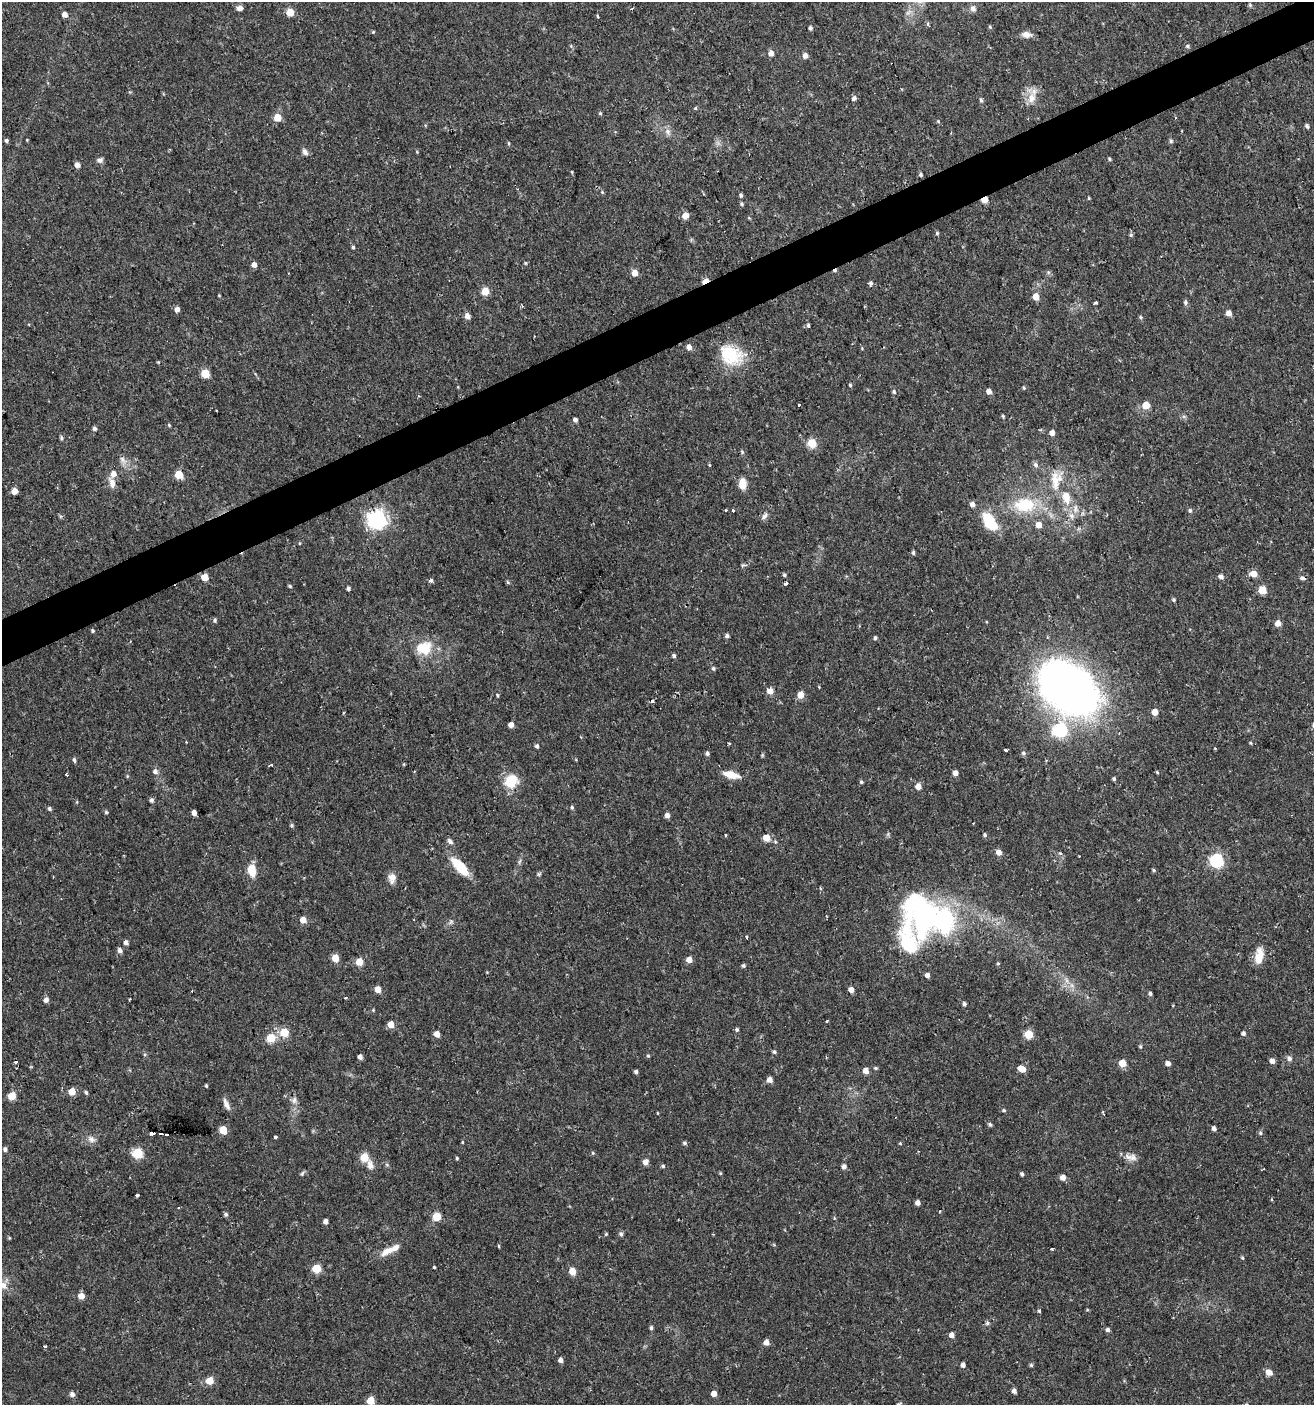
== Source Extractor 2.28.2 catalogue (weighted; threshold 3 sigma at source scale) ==
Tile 10 of 4 x 4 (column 2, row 3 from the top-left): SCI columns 1395-2706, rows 1405-2807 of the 5473 x 5614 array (HDU 1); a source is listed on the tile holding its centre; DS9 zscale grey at full resolution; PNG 1316 x 1407 px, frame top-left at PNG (2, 2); no overlay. Shown black and unused: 3% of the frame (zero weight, under 2 of 3 exposures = <1% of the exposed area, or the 3 px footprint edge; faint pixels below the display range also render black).
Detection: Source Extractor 2.28.2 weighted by HDU 2 'WHT'; one run over the whole footprint, this tile lists its part. Background 0.0254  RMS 0.0042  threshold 0.0188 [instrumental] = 3 sigma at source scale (4.5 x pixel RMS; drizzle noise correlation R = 1.50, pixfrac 1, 0.0396/0.0396 arcsec/px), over >= 5 px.
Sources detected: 287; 2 inside a brighter object's white glare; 5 cosmic-ray / hot-pixel residue — not listed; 6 inside a brighter listed object's ellipse — not listed separately; the other 274 listed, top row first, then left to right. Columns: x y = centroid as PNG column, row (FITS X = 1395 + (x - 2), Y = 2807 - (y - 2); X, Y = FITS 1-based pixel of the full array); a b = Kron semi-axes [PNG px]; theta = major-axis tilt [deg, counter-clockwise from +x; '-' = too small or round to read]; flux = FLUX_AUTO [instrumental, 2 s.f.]
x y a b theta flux
1250 5 5 4 - 0.53
239 8 5 5 - 3
973 8 8 8 - 1.6
632 9 4 2 - 0.5
290 12 5 5 - 12
64 14 4 4 - 3.2
598 16 3 3 - 0.84
990 27 5 4 - 0.48
810 28 4 4 - 0.87
373 32 4 4 - 0.46
1026 34 12 8 -5 2.6
571 46 5 3 - 0.47
1187 46 5 4 - 0.64
771 53 5 5 - 2.9
805 55 5 5 - 2.3
854 98 5 4 - 1.5
1032 98 16 11 68 4.8
981 100 6 4 -62 0.71
695 108 5 4 - 0.44
600 113 5 4 - 0.53
277 117 5 5 - 9.3
938 121 5 4 - 0.44
1307 126 5 4 - 0.84
668 132 9 7 -49 1.9
6 140 4 4 - 0.82
1171 141 5 5 - 0.75
508 143 5 3 - 0.4
305 152 9 6 -56 1.5
1109 159 4 4 - 0.53
100 160 8 6 12 1.3
77 165 4 4 - 2.7
921 175 4 4 - 0.72
602 192 5 4 - 0.55
741 195 5 4 - 0.74
1089 198 5 3 - 0.39
985 200 5 4 - 5.8
742 204 5 4 - 0.7
685 215 5 5 - 5.3
749 218 5 3 - 0.35
937 233 5 5 - 0.59
1131 235 6 5 - 0.63
353 247 4 3 - 0.7
525 263 5 4 - 0.46
254 264 4 4 - 2.5
1048 272 6 4 -18 0.69
635 273 5 4 - 5.2
705 281 6 3 28 7.1
871 283 5 5 - 0.99
485 291 5 5 - 9.4
219 295 4 3 - 0.31
1036 297 5 5 - 5.6
1185 302 6 5 - 0.95
1095 303 5 3 - 2
522 305 3 2 - 0.81
177 309 5 4 - 2.5
1229 313 5 5 - 2.8
467 316 5 5 - 2.8
1140 317 5 4 - 0.59
808 325 5 4 - 0.66
689 347 6 5 - 2.3
732 355 26 25 - 17
158 362 4 3 - 0.36
205 373 5 5 - 16
850 385 4 4 - 0.52
1024 388 5 4 - 0.51
989 391 4 4 - 2.9
894 392 6 5 - 0.8
799 405 3 3 - 1.6
1146 405 5 5 - 9.4
216 410 2 2 - 0.3
1003 416 4 4 - 0.55
575 420 4 4 - 1.5
169 425 5 4 - 0.5
94 428 4 4 - 1.3
1052 433 5 4 - 2.5
61 438 5 4 - 0.76
812 443 5 5 - 18
123 460 14 7 -47 2.4
709 465 5 3 - 0.4
1036 465 7 5 -57 1.3
113 474 6 5 - 3.7
179 474 5 5 - 12
1056 480 29 16 82 9.9
112 483 14 7 -72 2.9
742 484 12 8 89 4.3
14 491 4 4 - 4.3
972 504 5 5 - 2.3
1025 505 25 16 1 19
1075 509 14 7 89 2.5
726 510 3 3 - 0.5
733 510 3 3 - 2
1190 510 6 5 - 0.9
765 516 10 6 63 1.4
377 519 7 7 - 200
990 522 20 12 -55 15
1039 525 5 5 - 4.8
300 543 4 3 - 0.37
913 552 5 4 - 0.77
1254 574 5 5 - 5.4
784 575 4 4 - 0.68
1221 576 5 5 - 1.6
205 577 5 5 - 8.1
1302 578 7 4 -12 0.93
431 580 5 5 - 1
508 582 6 4 -47 0.52
786 583 4 3 - 3.2
290 586 5 3 - 0.54
348 588 4 4 - 0.84
1262 590 5 5 - 15
1174 600 4 4 - 0.59
215 620 6 4 71 0.76
1278 623 5 4 - 4.9
93 631 4 4 - 0.6
727 636 5 4 - 1.1
875 638 4 4 - 0.92
424 648 19 15 24 11
674 656 5 4 - 0.89
713 668 5 5 - 0.72
1069 689 56 37 -38 310
770 691 5 5 - 3.9
497 695 4 3 - 0.45
800 695 5 5 - 6.5
652 701 3 3 - 1.3
1155 712 5 4 - 4.6
511 725 4 4 - 3
1060 730 7 6 - 58
729 743 3 3 - 0.48
1250 743 4 4 - 0.4
537 746 4 4 - 1
1006 750 4 3 - 1.4
707 753 4 4 - 1.1
1023 753 6 6 - 1
74 760 5 4 - 0.88
404 764 5 3 - 0.36
271 765 4 3 - 0.93
155 771 7 6 - 1.7
1157 772 5 3 - 0.39
955 773 4 4 - 2.6
66 775 3 3 - 2
731 775 16 7 -13 6.4
1114 779 5 4 - 0.68
511 781 16 14 48 10
861 782 5 4 - 0.67
918 786 5 5 - 3.6
151 800 6 5 - 0.97
572 807 5 4 - 0.65
49 809 5 5 - 0.75
106 812 5 4 - 0.59
194 813 4 4 - 2.8
667 815 5 4 - 2.2
292 825 5 4 - 0.59
725 835 3 3 - 0.52
985 835 5 4 - 0.75
766 837 5 5 - 7.3
450 841 9 6 -48 1.2
999 852 5 5 - 3.1
1217 860 6 6 - 68
519 861 8 3 71 0.78
460 867 22 8 -46 14
252 870 11 7 -78 7.8
1154 870 4 4 - 0.62
392 878 12 8 83 3
925 917 46 29 70 54
303 920 5 4 - 5.4
451 922 8 4 46 0.87
746 937 3 3 - 0.86
126 942 4 4 - 1.8
120 951 5 5 - 1.7
1259 956 21 10 80 5.6
335 958 5 5 - 7.9
689 960 5 5 - 4
359 962 5 5 - 8.8
998 963 4 4 - 0.45
743 966 5 5 - 0.72
927 975 4 4 - 2
1072 985 8 5 -45 1.5
378 989 5 4 - 4.6
851 990 5 4 - 2.8
1150 993 4 4 - 0.85
346 998 3 3 - 1.4
46 1000 5 4 - 2
964 1004 4 4 - 1
373 1010 4 3 - 0.4
827 1021 3 3 - 0.83
391 1024 5 5 - 5.5
737 1030 5 5 - 0.72
284 1032 5 5 - 14
1243 1033 5 4 - 1.1
437 1034 5 4 - 3.5
1029 1034 5 5 - 16
271 1038 5 5 - 15
1140 1047 6 4 -69 0.56
774 1052 5 5 - 0.79
648 1056 5 4 - 0.49
360 1057 4 4 - 1.9
1289 1058 7 6 - 1.5
1272 1061 4 4 - 2.7
1122 1063 5 5 - 8.7
1168 1063 5 4 - 2
876 1068 5 4 - 0.58
1022 1069 7 5 -24 5.4
866 1071 5 4 - 3.7
636 1072 4 3 - 1
770 1080 5 5 - 2.8
206 1086 4 3 - 0.56
72 1091 5 5 - 8.2
86 1092 5 4 - 0.74
12 1096 5 5 - 11
294 1100 11 6 82 1.8
226 1104 16 6 -67 2.2
1004 1110 4 4 - 0.54
658 1113 4 2 - 0.28
990 1124 5 5 - 0.77
1214 1128 4 4 - 1.5
223 1130 5 5 - 11
152 1133 4 3 - 210
1260 1133 6 5 - 0.72
166 1134 6 3 1 57
275 1137 4 3 - 1.4
91 1139 10 8 -34 2.1
462 1142 4 3 - 0.38
685 1143 5 4 - 0.78
900 1143 5 3 - 0.39
5 1149 5 4 - 1.2
137 1153 5 5 - 26
593 1153 5 3 - 0.4
364 1157 5 5 - 15
1133 1157 12 10 -23 2.7
457 1158 5 4 - 0.49
645 1162 5 5 - 2.9
370 1165 13 8 -68 2.8
663 1166 4 4 - 0.62
844 1166 5 4 - 1.9
302 1173 7 5 66 0.69
720 1173 5 4 - 0.43
1022 1174 5 4 - 0.79
1063 1177 5 5 - 2.9
137 1195 3 3 - 1.1
1272 1199 4 3 - 0.51
918 1203 4 4 - 2.1
179 1208 3 3 - 1.5
940 1211 3 2 - 0.34
226 1214 5 5 - 0.87
437 1217 5 5 - 16
325 1221 4 4 - 1.7
606 1234 4 4 - 0.45
621 1234 6 5 - 0.9
499 1246 5 3 - 0.36
1052 1249 3 3 - 0.99
388 1251 21 9 27 4.6
1242 1258 5 4 - 0.5
434 1267 3 3 - 0.4
316 1268 5 5 - 16
572 1271 5 5 - 6.7
3 1285 13 10 -43 4.1
81 1296 5 5 - 4.8
1087 1310 5 3 - 0.36
1039 1311 3 3 - 1.3
987 1323 5 4 - 0.74
651 1328 5 4 - 0.82
1108 1330 4 4 - 1.2
952 1335 4 4 - 3
766 1342 5 5 - 3.1
45 1346 4 3 - 0.54
560 1360 5 4 - 1.8
963 1365 4 4 - 1.9
1031 1365 5 5 - 0.64
1269 1372 7 6 - 2.7
210 1381 5 5 - 9.9
1014 1391 4 4 - 1.7
72 1394 5 5 - 2.1
714 1394 4 4 - 3.8
370 1401 5 5 - 11
899 1404 7 4 32 0.72
Overlapping masked pixels (flux is a lower limit): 3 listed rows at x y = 985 200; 705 281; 166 1134
Isophote crosses this tile's border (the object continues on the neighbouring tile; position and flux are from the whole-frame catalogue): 2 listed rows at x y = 3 1285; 899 1404